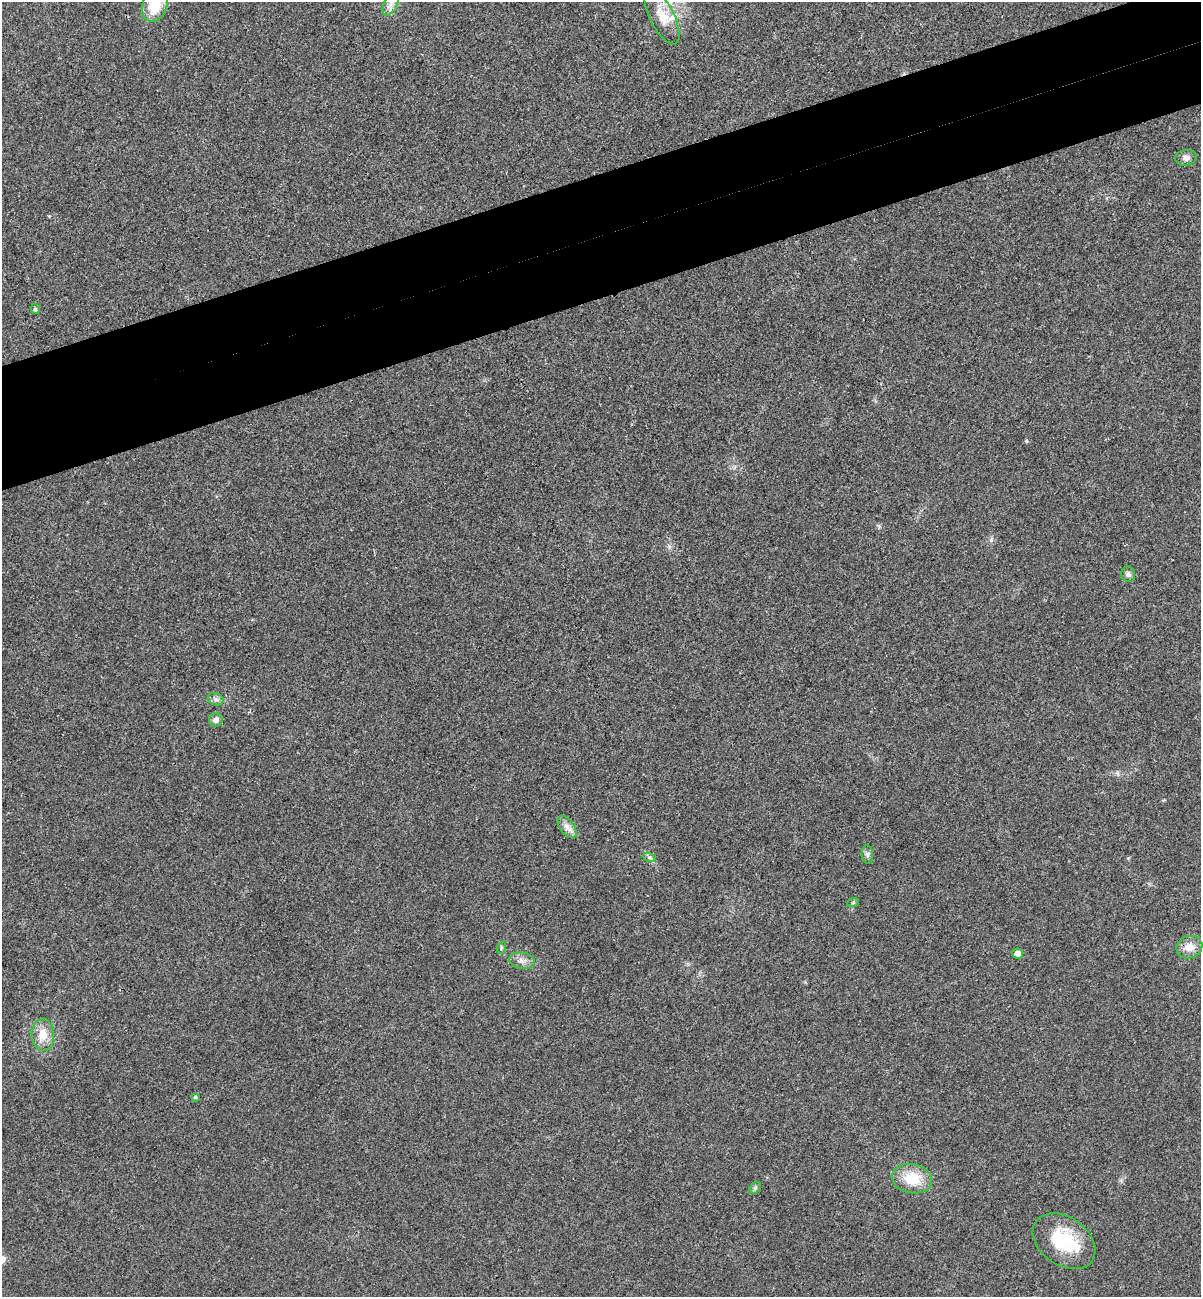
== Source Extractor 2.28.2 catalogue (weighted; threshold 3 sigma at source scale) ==
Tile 10 of 4 x 4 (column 2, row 3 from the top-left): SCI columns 1365-2563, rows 1355-2649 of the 5253 x 5299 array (HDU 1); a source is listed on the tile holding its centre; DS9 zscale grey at full resolution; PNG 1203 x 1299 px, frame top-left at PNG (2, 2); each listed source drawn as its Kron ellipse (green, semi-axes under 4 px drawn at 4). Shown black and unused: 10% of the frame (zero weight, under 3 of 4 exposures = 6% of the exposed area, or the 3 px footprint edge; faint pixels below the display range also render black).
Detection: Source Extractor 2.28.2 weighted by HDU 2 'WHT'; one run over the whole footprint, this tile lists its part. Background 0.0197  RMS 0.0064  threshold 0.0286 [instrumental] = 3 sigma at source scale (4.5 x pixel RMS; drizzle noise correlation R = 1.50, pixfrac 1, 0.05/0.05 arcsec/px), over >= 5 px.
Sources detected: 22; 1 inside a brighter object's white glare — neither listed nor drawn; the other 21 listed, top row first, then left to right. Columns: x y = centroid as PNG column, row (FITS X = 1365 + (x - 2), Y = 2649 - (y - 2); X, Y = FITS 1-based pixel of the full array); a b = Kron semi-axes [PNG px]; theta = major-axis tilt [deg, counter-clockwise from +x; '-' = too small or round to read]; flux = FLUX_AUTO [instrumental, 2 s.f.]
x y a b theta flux
391 4 12 6 62 3.6
155 5 17 12 68 18
662 16 31 12 -63 12
1186 158 11 8 9 3.1
35 309 5 4 - 1.4
1128 574 8 7 - 2
216 699 8 6 -19 2.1
216 720 7 6 - 2.6
567 827 13 7 -54 3.8
867 854 9 5 -84 1.6
649 857 7 4 -19 1.2
853 903 6 4 20 0.78
1189 947 13 11 20 6.7
501 948 6 4 72 0.9
1017 953 5 5 - 4
522 961 13 8 -8 3.9
43 1035 16 11 -87 9.3
195 1097 4 4 - 0.92
912 1179 20 14 -11 17
755 1188 6 5 - 1.1
1064 1241 34 24 -35 32
Isophote crosses this tile's border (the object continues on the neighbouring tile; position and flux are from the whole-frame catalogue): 1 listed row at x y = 155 5
Unlisted compact peaks at least as high as the median listed source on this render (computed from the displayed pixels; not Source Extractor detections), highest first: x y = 1026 441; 991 540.